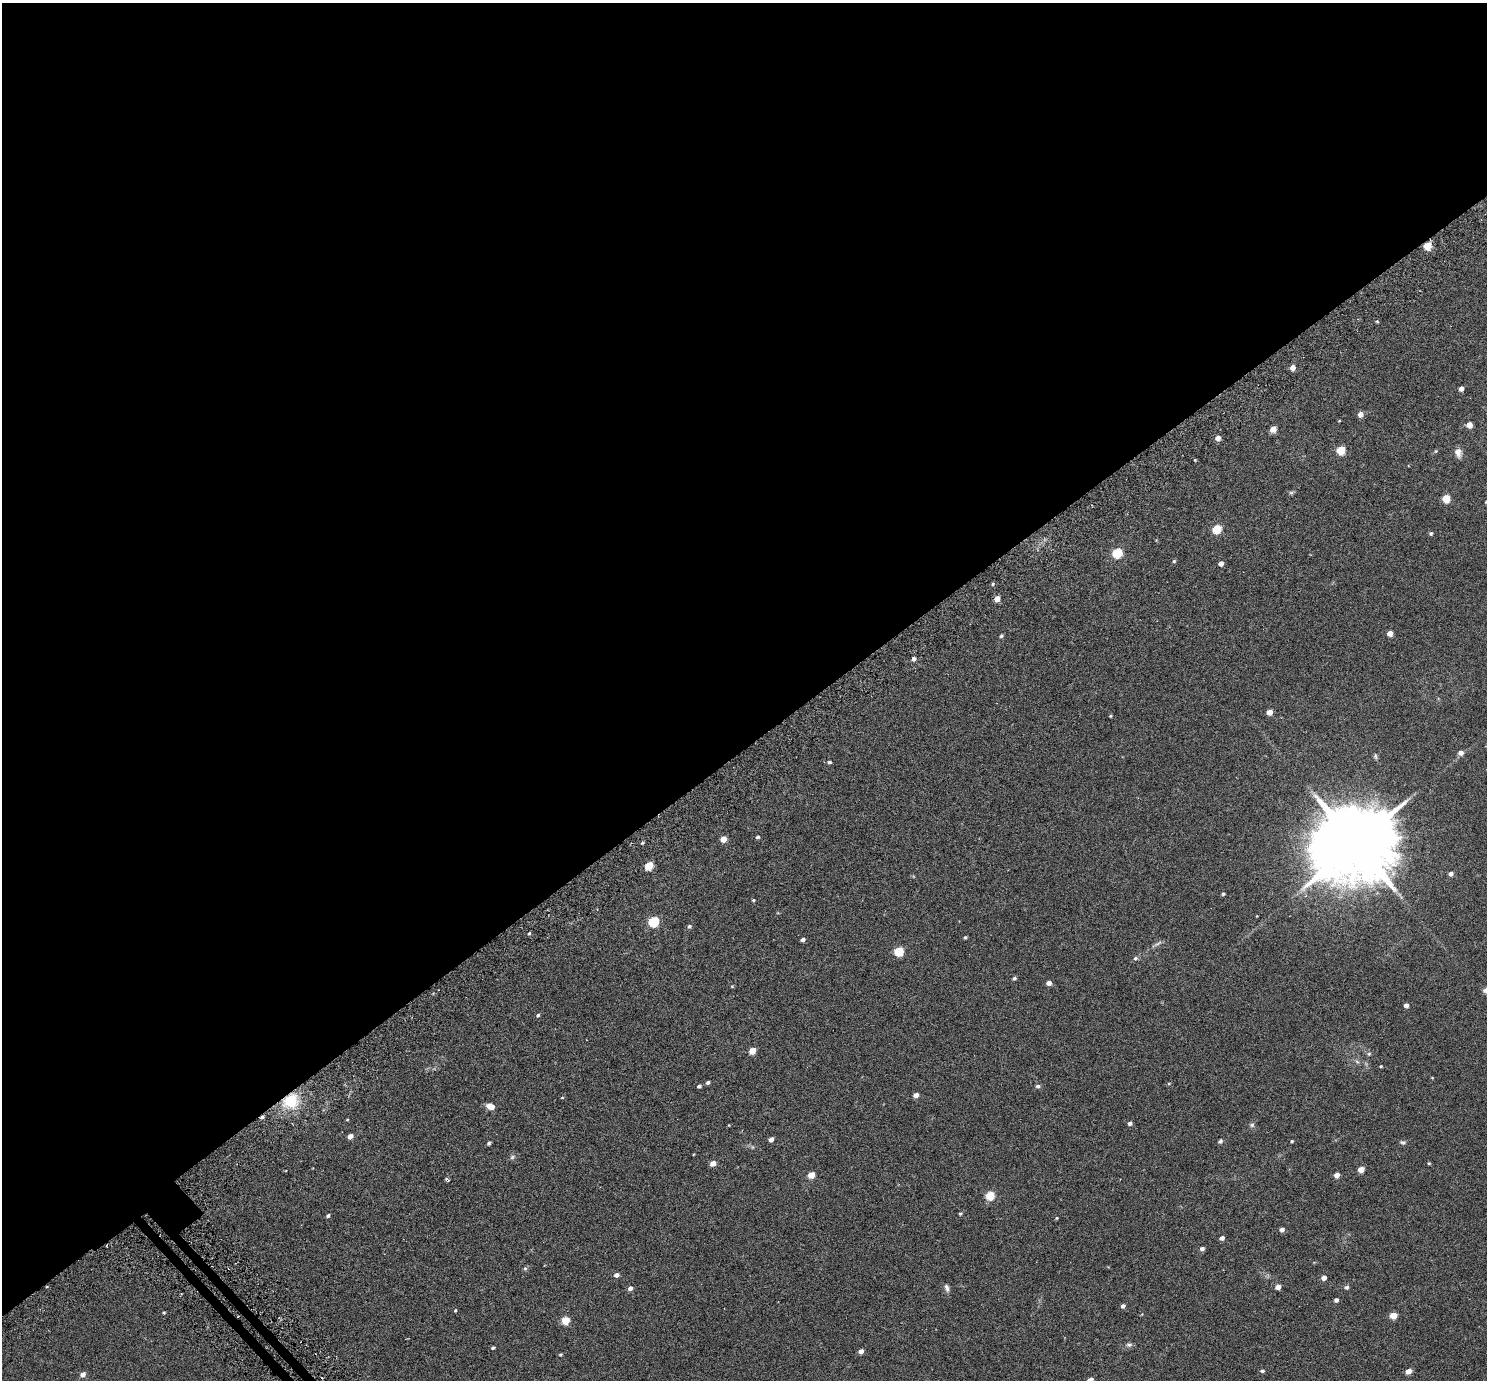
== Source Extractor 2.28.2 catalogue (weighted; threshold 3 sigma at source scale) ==
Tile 2 of 4 x 4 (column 2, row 1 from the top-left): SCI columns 1552-3036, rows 4345-5722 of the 6069 x 6069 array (HDU 1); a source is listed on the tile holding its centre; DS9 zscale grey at full resolution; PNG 1489 x 1382 px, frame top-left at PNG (2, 3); no overlay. Shown black and unused: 55% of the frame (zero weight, under 3 of 6 exposures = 3% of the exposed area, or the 3 px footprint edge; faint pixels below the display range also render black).
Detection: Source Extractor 2.28.2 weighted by HDU 2 'WHT'; one run over the whole footprint, this tile lists its part. Background 0.0263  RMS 0.0071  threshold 0.029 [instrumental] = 3 sigma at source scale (4.09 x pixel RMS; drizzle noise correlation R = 1.36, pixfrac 0.8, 0.05/0.05 arcsec/px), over >= 5 px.
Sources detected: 113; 1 cosmic-ray / hot-pixel residue — not listed; the other 112 listed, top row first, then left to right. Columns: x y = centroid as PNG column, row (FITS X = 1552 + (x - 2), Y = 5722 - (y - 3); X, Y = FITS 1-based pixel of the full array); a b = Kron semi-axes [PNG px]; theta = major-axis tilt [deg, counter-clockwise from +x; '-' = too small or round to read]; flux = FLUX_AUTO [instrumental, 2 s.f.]
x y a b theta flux
1427 246 5 5 - 17
1377 321 5 3 - 0.57
1293 368 5 4 - 5.1
1461 389 4 4 - 3.2
1360 414 5 5 - 4.3
1339 421 4 2 - 0.45
1469 425 5 4 - 6.9
1273 429 5 4 - 7.6
1218 438 4 4 - 4.5
1341 450 5 5 - 23
1436 451 5 4 - 0.57
1458 453 12 8 -75 3.7
1195 460 4 3 - 0.56
1291 493 7 4 0 0.93
1446 498 5 5 - 18
1486 502 4 4 - 0.56
1217 529 5 5 - 26
1431 533 4 4 - 1.1
1117 553 6 5 - 33
1174 561 5 4 - 0.85
1221 563 4 4 - 3.2
993 584 5 4 - 0.78
997 599 5 4 - 6.4
1390 633 5 4 - 5.1
1001 636 5 4 - 1
914 659 4 4 - 2
1269 712 5 4 - 6.3
1110 716 3 3 - 0.6
1461 753 6 5 - 3.2
1375 756 8 5 -87 1.1
829 762 4 4 - 1
757 837 4 4 - 1.2
723 839 5 4 - 6.3
642 843 4 3 - 0.76
1355 844 23 18 31 9400
649 866 5 5 - 20
1451 874 5 4 - 2.6
1223 894 4 4 - 0.9
753 900 3 3 - 0.66
1257 916 3 2 - 0.34
654 921 6 5 - 45
689 926 6 5 - 1.1
529 933 4 4 - 0.69
965 937 4 3 - 0.98
803 939 4 4 - 2
1158 943 15 4 27 1.8
899 951 5 5 - 29
1135 958 6 5 - 1.4
1014 978 5 4 - 1.1
1049 983 4 4 - 3.7
732 986 4 4 - 0.53
1406 1005 4 4 - 2.9
538 1015 5 4 - 0.93
752 1051 5 4 - 9
1369 1054 6 5 - 0.91
1357 1061 7 5 -31 1.3
1381 1066 4 3 - 0.58
1432 1078 4 3 - 0.46
708 1082 4 3 - 1.3
1169 1083 5 3 - 0.67
699 1086 4 4 - 1.3
1038 1086 5 5 - 1.5
916 1095 4 4 - 3.8
562 1098 4 3 - 0.43
291 1101 19 16 35 21
490 1106 8 6 -20 5.1
347 1120 4 3 - 0.46
1130 1123 5 4 - 1.8
729 1125 3 3 - 0.39
1252 1125 7 6 - 1.3
350 1136 5 4 - 4.1
771 1139 4 4 - 2.8
1220 1141 5 4 - 1.5
1292 1141 4 3 - 0.71
1403 1142 9 5 -8 1.2
489 1143 4 4 - 1.1
752 1147 6 4 -71 0.75
512 1157 8 5 37 1.3
713 1163 5 4 - 5.4
1429 1163 4 4 - 0.59
1361 1169 5 4 - 7.4
811 1175 5 4 - 10
1337 1175 4 4 - 4.4
447 1179 6 4 -41 0.93
990 1195 5 5 - 26
960 1214 5 4 - 0.82
328 1216 4 4 - 1.2
1057 1218 4 3 - 0.58
1282 1230 4 4 - 2.7
1222 1238 5 4 - 2.2
1202 1249 5 4 - 2
525 1268 6 5 - 0.94
616 1275 5 4 - 2.6
1324 1278 5 4 - 3.5
1278 1287 5 4 - 4
1347 1287 5 5 - 1.4
630 1288 5 5 - 2.3
947 1288 11 5 -74 2
1336 1300 4 4 - 1.9
1123 1306 4 4 - 1.8
455 1310 4 3 - 0.6
164 1312 4 3 - 0.68
1393 1316 5 4 - 11
565 1320 5 5 - 17
1129 1345 9 6 -7 1.6
493 1348 4 3 - 1.1
861 1351 4 4 - 3.1
560 1354 4 4 - 0.74
1262 1371 4 4 - 1.4
1408 1371 5 4 - 5.6
83 1374 5 4 - 4.2
1090 1380 5 4 - 5.4
Overlapping masked pixels (flux is a lower limit): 2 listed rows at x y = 1427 246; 291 1101
Isophote crosses this tile's border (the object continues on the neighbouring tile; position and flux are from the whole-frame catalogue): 2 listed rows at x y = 1486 502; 1090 1380